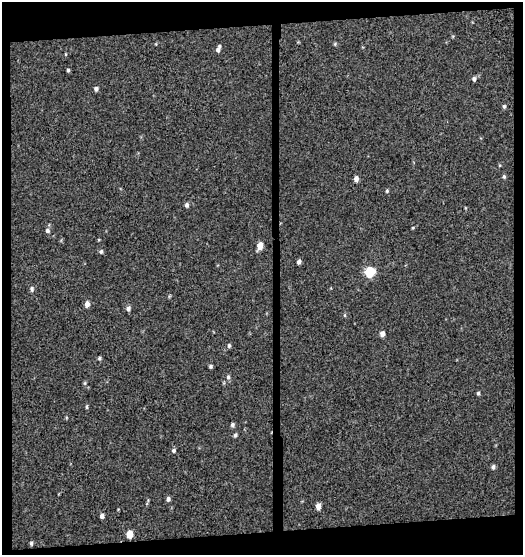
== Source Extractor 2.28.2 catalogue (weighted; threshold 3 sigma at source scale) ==
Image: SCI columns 16-536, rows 1-553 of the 539 x 553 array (HDU 1 of 3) = the unmasked area's bounding box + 8 px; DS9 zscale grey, full resolution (1 PNG px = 1 image px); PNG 525 x 557 px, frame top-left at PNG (2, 2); no overlay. Shown black and unused: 13% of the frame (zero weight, under 3 of 4 exposures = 2% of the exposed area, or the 3 px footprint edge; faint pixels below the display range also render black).
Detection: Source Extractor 2.28.2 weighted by HDU 2 'WHT'. Background -0.0102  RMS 0.074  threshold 0.335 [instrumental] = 3 sigma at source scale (4.5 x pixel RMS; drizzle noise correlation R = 1.50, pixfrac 1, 0.0396/0.0396 arcsec/px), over >= 5 px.
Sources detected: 37; all 37 listed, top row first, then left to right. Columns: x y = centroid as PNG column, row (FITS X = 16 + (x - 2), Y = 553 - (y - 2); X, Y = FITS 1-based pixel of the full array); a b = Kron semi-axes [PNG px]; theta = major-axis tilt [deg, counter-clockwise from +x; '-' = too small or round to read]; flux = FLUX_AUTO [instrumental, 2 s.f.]
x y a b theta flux
335 44 6 3 -73 8
218 49 8 4 67 24
66 54 4 3 - 5.8
68 70 4 4 - 9.3
474 79 6 5 - 17
96 89 5 5 - 19
504 106 5 4 - 12
504 176 5 4 - 11
356 179 5 4 - 33
387 191 5 4 - 8.7
187 205 6 5 - 19
47 231 6 6 - 17
260 246 6 5 - 79
101 251 6 4 -80 12
299 262 5 4 - 19
369 272 6 6 - 320
32 289 7 5 -82 17
87 304 6 4 83 43
128 308 6 5 - 20
345 315 5 3 - 7.2
382 334 5 5 - 34
229 345 6 4 -90 12
99 358 5 4 - 11
211 366 4 4 - 12
228 377 6 5 - 14
85 383 6 4 90 9.1
478 393 5 4 - 12
87 407 6 3 82 9.6
232 425 5 4 - 14
235 435 5 4 - 13
174 450 5 5 - 14
493 467 7 4 80 15
168 499 5 4 - 18
318 506 5 4 - 46
102 516 4 4 - 23
129 534 6 5 - 92
31 543 4 4 - 13